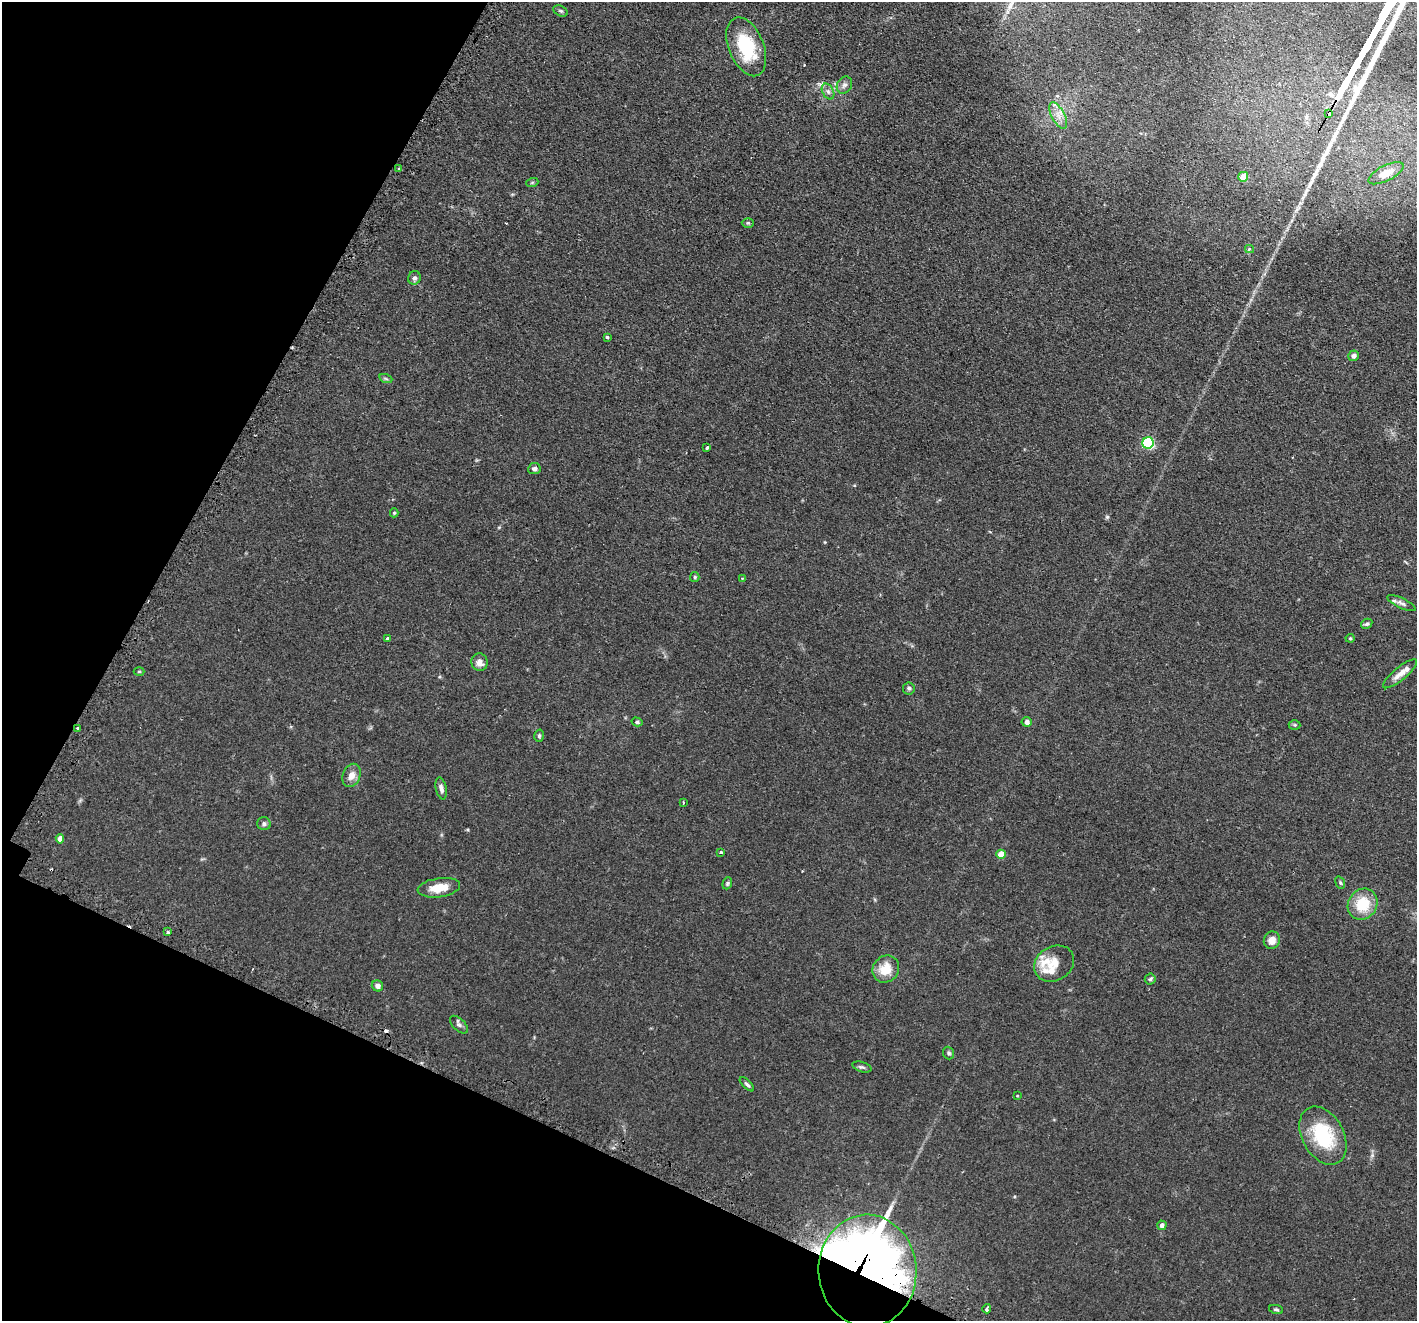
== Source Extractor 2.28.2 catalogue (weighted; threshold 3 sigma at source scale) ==
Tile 9 of 4 x 4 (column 1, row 3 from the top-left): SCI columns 44-1458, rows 1493-2811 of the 5744 x 5759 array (HDU 1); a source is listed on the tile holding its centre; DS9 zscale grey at full resolution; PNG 1419 x 1323 px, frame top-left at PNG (2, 2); each listed source drawn as its Kron ellipse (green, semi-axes under 4 px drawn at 4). Shown black and unused: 23% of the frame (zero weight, under 2 of 3 exposures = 4% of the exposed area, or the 3 px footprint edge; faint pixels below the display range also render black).
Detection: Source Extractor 2.28.2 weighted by HDU 2 'WHT'; one run over the whole footprint, this tile lists its part. Background 0.0769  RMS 0.0066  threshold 0.0296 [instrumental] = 3 sigma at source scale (4.5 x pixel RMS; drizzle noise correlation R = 1.50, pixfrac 1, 0.05/0.05 arcsec/px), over >= 5 px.
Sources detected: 73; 2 inside a brighter object's white glare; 4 cosmic-ray / hot-pixel residue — neither listed nor drawn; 5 inside a brighter listed object's ellipse — not listed separately; the other 62 listed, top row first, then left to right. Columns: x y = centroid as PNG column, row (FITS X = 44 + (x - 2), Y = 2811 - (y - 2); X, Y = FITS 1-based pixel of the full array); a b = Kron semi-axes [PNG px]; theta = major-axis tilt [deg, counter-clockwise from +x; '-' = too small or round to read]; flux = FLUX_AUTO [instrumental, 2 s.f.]
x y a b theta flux
561 11 8 5 -26 1.1
746 47 31 17 -68 34
844 85 9 7 59 2.3
828 92 8 5 -62 1.8
1329 114 4 3 - 44
1058 115 14 6 -62 4.9
399 168 3 2 - 1.3
1386 173 19 8 26 7.5
1243 177 5 5 - 15
532 183 6 4 19 0.7
748 223 6 5 - 0.91
1249 249 4 3 - 1.3
414 278 7 6 - 1.7
607 337 3 3 - 1.3
1353 356 5 5 - 2.4
386 379 6 4 -19 0.86
1148 443 6 5 - 68
707 448 3 3 - 1.3
534 469 6 5 - 1.7
394 513 4 4 - 0.85
695 577 5 4 - 0.82
742 578 3 2 - 0.44
1401 603 15 5 -26 1.9
1367 624 6 4 29 1.2
1350 638 4 4 - 0.67
387 639 4 3 - 2.8
479 662 9 8 - 3.8
139 671 5 3 - 0.66
1400 674 21 6 40 5.4
909 688 6 6 - 1.3
637 722 5 4 - 1.1
1027 722 5 5 - 3.3
1295 725 6 5 - 0.86
78 728 3 3 - 1.3
539 736 6 4 76 1.1
351 775 12 8 67 4.9
441 788 11 5 -78 2.4
683 803 3 2 - 0.5
264 824 7 6 - 1.5
60 839 4 4 - 4.6
721 852 4 3 - 0.63
1001 854 4 4 - 11
727 883 6 4 70 0.97
1340 883 6 4 -69 0.87
439 888 21 9 8 10
1363 904 16 14 56 18
168 932 3 3 - 1.1
1272 940 9 8 - 4.9
1054 964 21 17 30 9.3
886 969 14 12 49 11
1150 979 5 5 - 1.1
377 986 6 5 - 2.6
459 1025 11 6 -45 1.8
949 1053 6 5 - 1.2
862 1067 10 5 -17 1.4
747 1084 9 4 -44 1.4
1017 1096 3 2 - 0.36
1323 1136 31 20 -61 37
1162 1225 5 4 - 2.5
867 1271 56 49 -87 580
987 1309 5 3 - 1.9
1276 1309 7 4 -12 1
Overlapping masked pixels (flux is a lower limit): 3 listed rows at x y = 1329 114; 78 728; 867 1271